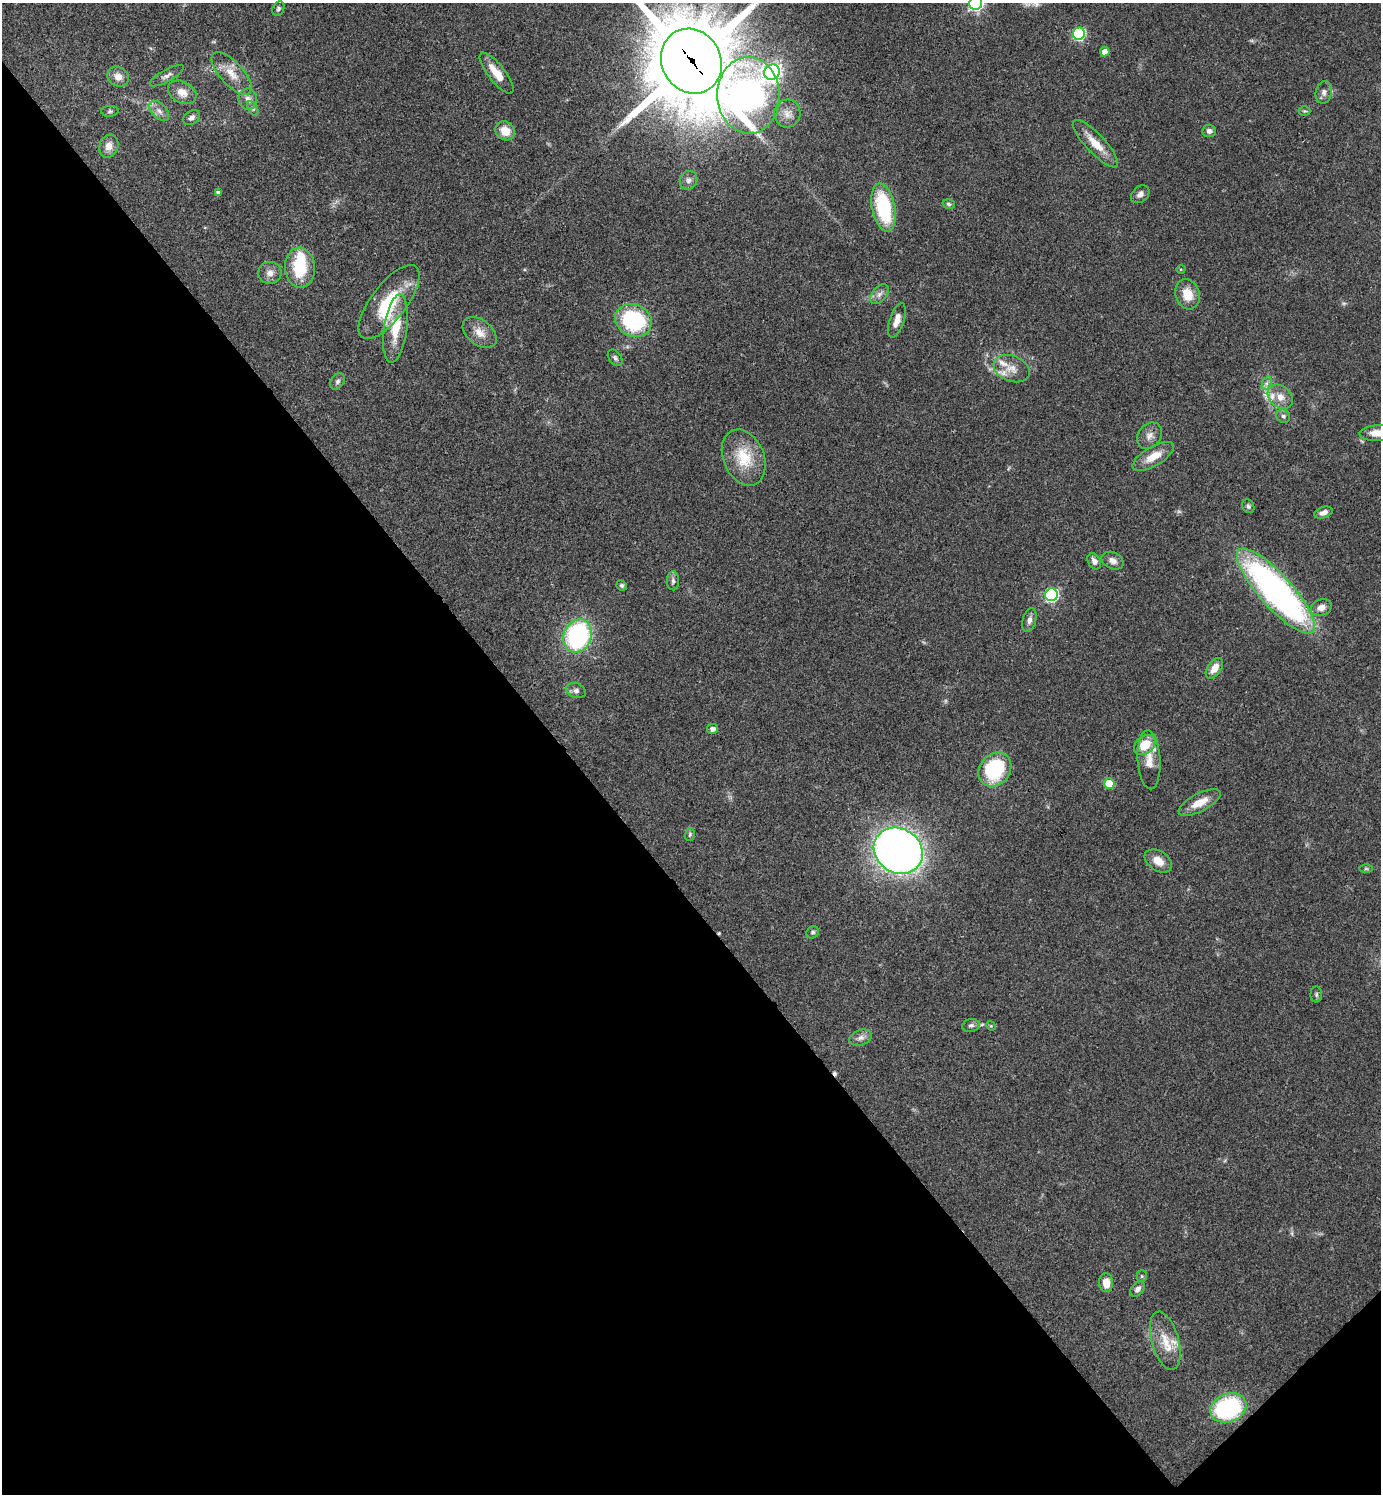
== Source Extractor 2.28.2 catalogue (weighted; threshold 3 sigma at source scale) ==
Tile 14 of 4 x 4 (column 2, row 4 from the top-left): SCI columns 1681-3059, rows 4-1495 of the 5977 x 5979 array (HDU 1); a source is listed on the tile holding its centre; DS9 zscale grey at full resolution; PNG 1383 x 1496 px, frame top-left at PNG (2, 3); each listed source drawn as its Kron ellipse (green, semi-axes under 4 px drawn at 4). Shown black and unused: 42% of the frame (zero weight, under 3 of 4 exposures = <1% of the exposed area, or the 3 px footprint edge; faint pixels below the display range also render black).
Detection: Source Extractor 2.28.2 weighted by HDU 2 'WHT'; one run over the whole footprint, this tile lists its part. Background 0.044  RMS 0.0048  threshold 0.0217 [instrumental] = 3 sigma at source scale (4.5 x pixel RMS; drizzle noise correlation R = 1.50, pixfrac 1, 0.05/0.05 arcsec/px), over >= 5 px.
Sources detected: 93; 2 too faint to see at this stretch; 2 inside a brighter object's white glare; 2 cosmic-ray / hot-pixel residue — neither listed nor drawn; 5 inside a brighter listed object's ellipse — not listed separately; the other 82 listed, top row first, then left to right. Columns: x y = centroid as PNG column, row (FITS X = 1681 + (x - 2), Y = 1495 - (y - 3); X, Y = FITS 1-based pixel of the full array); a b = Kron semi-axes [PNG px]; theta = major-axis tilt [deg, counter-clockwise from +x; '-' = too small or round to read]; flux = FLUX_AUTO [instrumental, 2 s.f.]
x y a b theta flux
976 3 7 6 - 100
278 9 8 5 65 1.3
1079 34 6 6 - 55
1105 52 4 4 - 3.8
691 61 33 29 -62 6700
772 72 8 7 - 190
232 73 27 11 -48 8.3
497 73 25 8 -52 8.1
167 76 19 6 28 2.5
118 77 11 9 -33 3.9
182 92 15 10 -28 5.5
1324 92 11 8 77 2.3
749 95 38 31 -88 150
248 99 10 9 - 2.8
253 109 8 4 -59 1.1
110 111 9 5 3 0.99
159 111 12 7 -46 2.7
1305 111 6 5 - 0.67
787 113 14 13 - 4.8
191 118 9 6 35 1.9
505 131 10 9 - 6.9
1209 131 6 6 - 1.9
1095 144 31 9 -47 8.8
109 146 12 9 72 4.4
689 180 9 8 - 2.1
218 193 4 4 - 1.8
1140 194 10 7 42 2.3
949 204 6 4 -18 0.84
883 207 24 11 -78 38
300 268 20 15 -87 21
1181 269 5 3 - 0.45
270 273 11 11 - 3.4
879 294 11 7 49 2.4
1187 294 15 12 -72 8.6
389 302 44 17 52 26
633 320 19 16 -26 47
897 320 18 7 72 4.8
395 329 34 11 82 15
480 333 19 12 -38 6.2
615 358 9 6 -52 1.3
1012 369 19 13 -21 5.9
338 381 9 6 57 1.5
1267 383 7 4 71 1.3
1280 397 14 10 -41 5.1
1283 416 7 6 - 1.3
1377 433 18 7 4 7.1
1149 436 14 11 50 3.6
1153 456 23 9 30 8.1
744 458 29 20 -67 18
1248 506 7 6 - 1.1
1323 513 9 5 17 2.6
1094 561 8 6 -61 2.4
1113 561 11 8 -26 3
673 581 9 6 -89 1.5
622 585 5 5 - 1.1
1276 591 55 16 -48 190
1051 595 6 6 - 74
1321 607 11 8 20 3.5
1029 620 12 6 76 2.2
578 636 17 13 69 74
1214 668 12 7 54 5
576 690 10 7 -18 1.9
712 729 5 5 - 2.1
1145 745 12 8 39 11
1149 760 29 11 -87 7.3
995 770 18 15 51 40
1109 784 5 5 - 16
1200 803 23 9 28 7.9
690 834 6 4 74 0.73
898 851 25 22 -33 410
1158 861 15 10 -33 5.9
1366 869 6 4 0 0.64
813 932 6 5 - 0.93
1316 995 8 6 90 1.1
971 1026 8 6 12 1.5
991 1026 5 4 - 0.45
861 1038 11 7 18 2.5
1142 1276 5 5 - 0.74
1106 1283 9 7 -86 5.6
1138 1289 9 6 49 2.3
1165 1341 30 13 -74 11
1228 1408 18 14 21 58
Overlapping masked pixels (flux is a lower limit): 1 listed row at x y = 691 61
Isophote crosses this tile's border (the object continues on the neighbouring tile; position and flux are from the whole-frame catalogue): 3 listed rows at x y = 976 3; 691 61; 1377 433